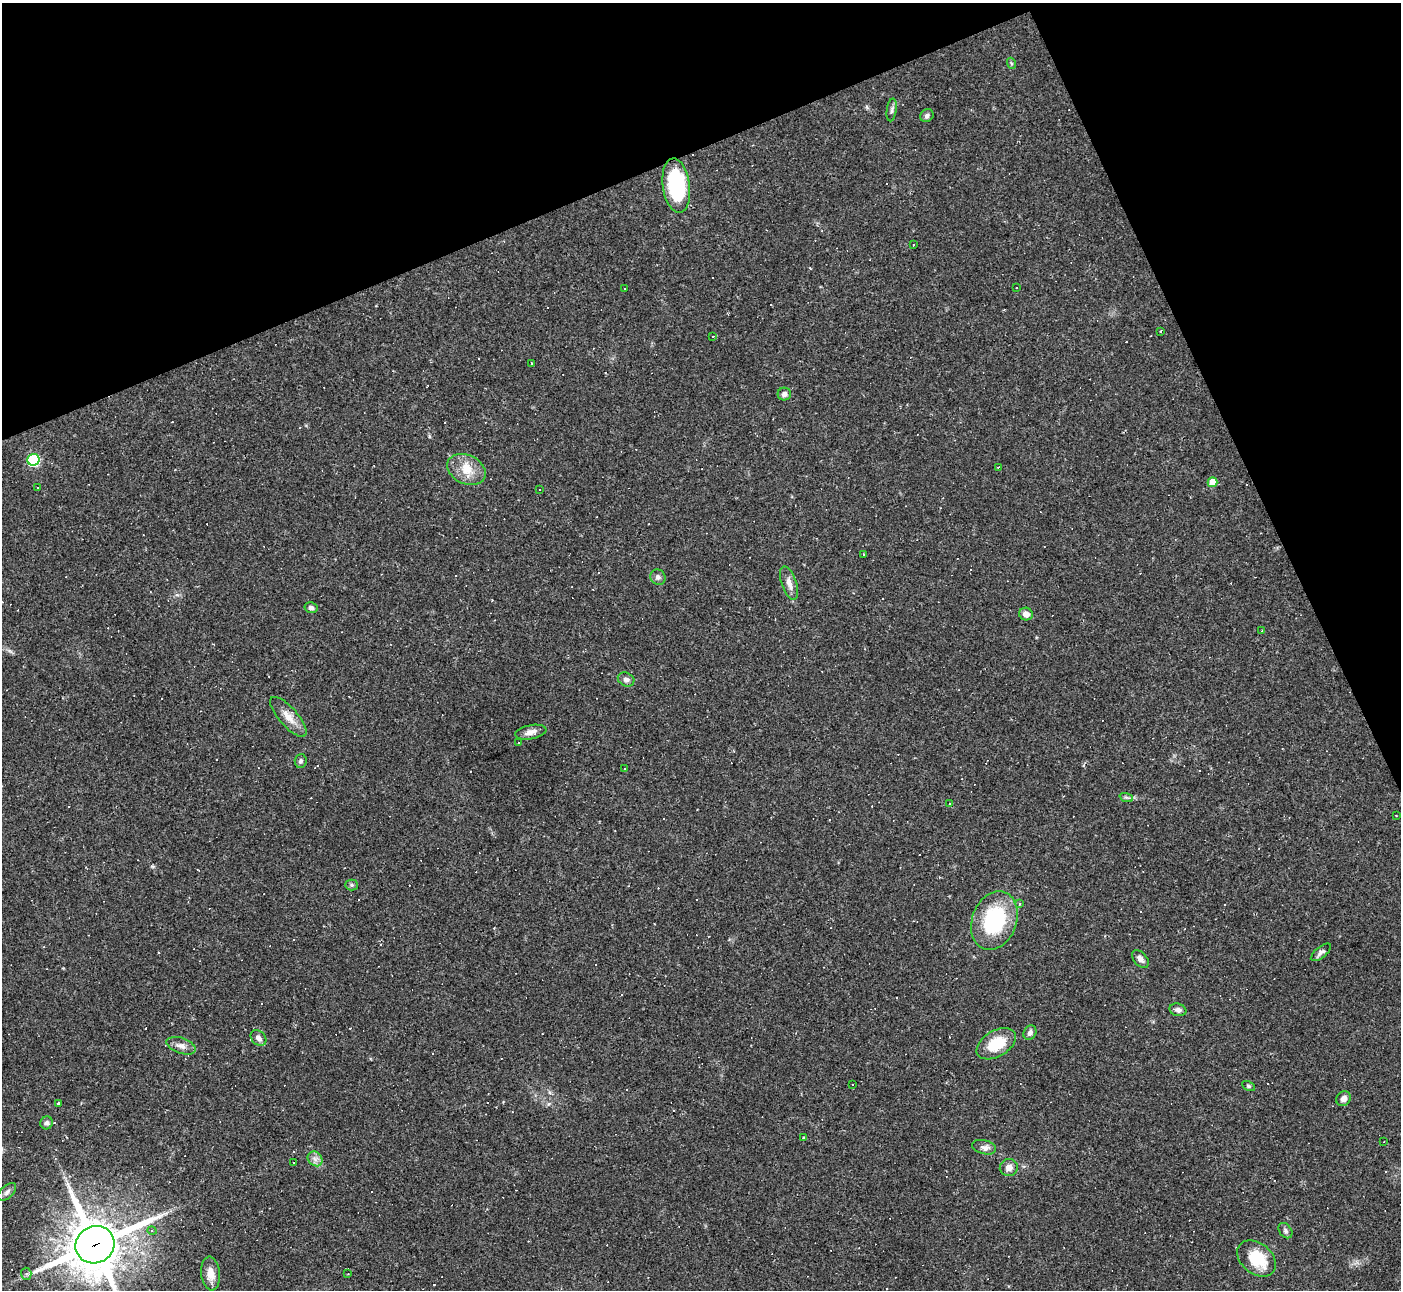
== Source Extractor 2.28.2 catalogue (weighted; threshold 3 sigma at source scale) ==
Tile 3 of 4 x 4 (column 3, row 1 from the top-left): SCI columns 2798-4196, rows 4147-5434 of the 5594 x 5585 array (HDU 1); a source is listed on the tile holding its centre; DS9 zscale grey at full resolution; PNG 1403 x 1292 px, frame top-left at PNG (2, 3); each listed source drawn as its Kron ellipse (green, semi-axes under 4 px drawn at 4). Shown black and unused: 21% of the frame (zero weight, under 2 of 3 exposures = <1% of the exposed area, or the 3 px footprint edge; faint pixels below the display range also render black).
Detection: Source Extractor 2.28.2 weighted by HDU 2 'WHT'; one run over the whole footprint, this tile lists its part. Background 0.064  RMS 0.0055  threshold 0.0248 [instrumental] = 3 sigma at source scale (4.5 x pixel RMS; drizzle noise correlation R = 1.50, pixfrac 1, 0.05/0.05 arcsec/px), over >= 5 px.
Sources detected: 116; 54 cosmic-ray / hot-pixel residue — neither listed nor drawn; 1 inside a brighter listed object's ellipse — not listed separately; the other 61 listed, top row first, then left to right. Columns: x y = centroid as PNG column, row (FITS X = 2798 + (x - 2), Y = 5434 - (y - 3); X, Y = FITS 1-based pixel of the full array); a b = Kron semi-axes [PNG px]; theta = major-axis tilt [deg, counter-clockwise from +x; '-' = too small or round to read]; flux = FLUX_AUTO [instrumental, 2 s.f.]
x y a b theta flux
1011 63 6 3 -71 0.73
892 110 11 5 82 1.5
927 116 7 6 - 1.6
676 186 27 13 -82 53
913 245 3 3 - 3.2
1016 287 3 2 - 0.56
625 289 3 2 - 0.6
1160 331 3 3 - 0.45
713 336 3 2 - 0.41
532 364 3 3 - 0.83
784 394 6 6 - 2.1
33 460 6 6 - 61
998 467 3 2 - 0.42
466 470 20 14 -24 10
1212 482 5 5 - 8.4
38 488 3 2 - 0.7
540 489 2 2 - 0.37
863 554 3 2 - 0.41
658 577 8 7 - 1.9
789 583 17 7 -71 4.3
311 608 6 5 - 1.6
1026 614 7 6 - 3.2
1262 631 3 3 - 0.45
626 679 8 6 -25 2
288 717 25 9 -49 6.7
531 732 16 7 10 3.4
519 743 3 3 - 0.99
301 761 7 6 - 1.4
624 768 3 2 - 0.43
1126 797 7 4 -18 0.98
950 804 3 2 - 0.64
1396 816 3 2 - 0.74
352 885 6 5 - 1
1020 903 4 3 - 1.1
994 920 30 22 69 46
1321 952 12 5 39 2.1
1140 959 10 6 -48 2.6
1178 1010 8 6 -16 2
1030 1033 8 6 59 2
258 1038 9 6 -47 2.7
996 1044 21 13 30 16
181 1046 15 8 -19 3.5
853 1085 3 3 - 1.9
1248 1086 7 4 -27 0.93
1344 1099 8 7 - 2.6
58 1103 4 3 - 0.7
47 1123 6 6 - 1.7
804 1138 3 3 - 1
1384 1142 3 2 - 0.34
984 1147 12 7 -14 3.2
315 1159 8 6 -45 2.4
293 1162 2 2 - 0.44
1009 1167 9 8 - 3.1
7 1192 11 6 42 1.9
152 1231 5 3 - 0.51
1285 1231 8 6 -53 1.4
95 1245 20 18 31 2900
1257 1258 22 15 -40 19
211 1273 17 9 -84 6.4
26 1274 6 5 - 1.4
348 1274 2 2 - 0.39
Overlapping masked pixels (flux is a lower limit): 1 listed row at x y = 95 1245
Isophote crosses this tile's border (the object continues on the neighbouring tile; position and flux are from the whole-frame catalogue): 1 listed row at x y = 95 1245